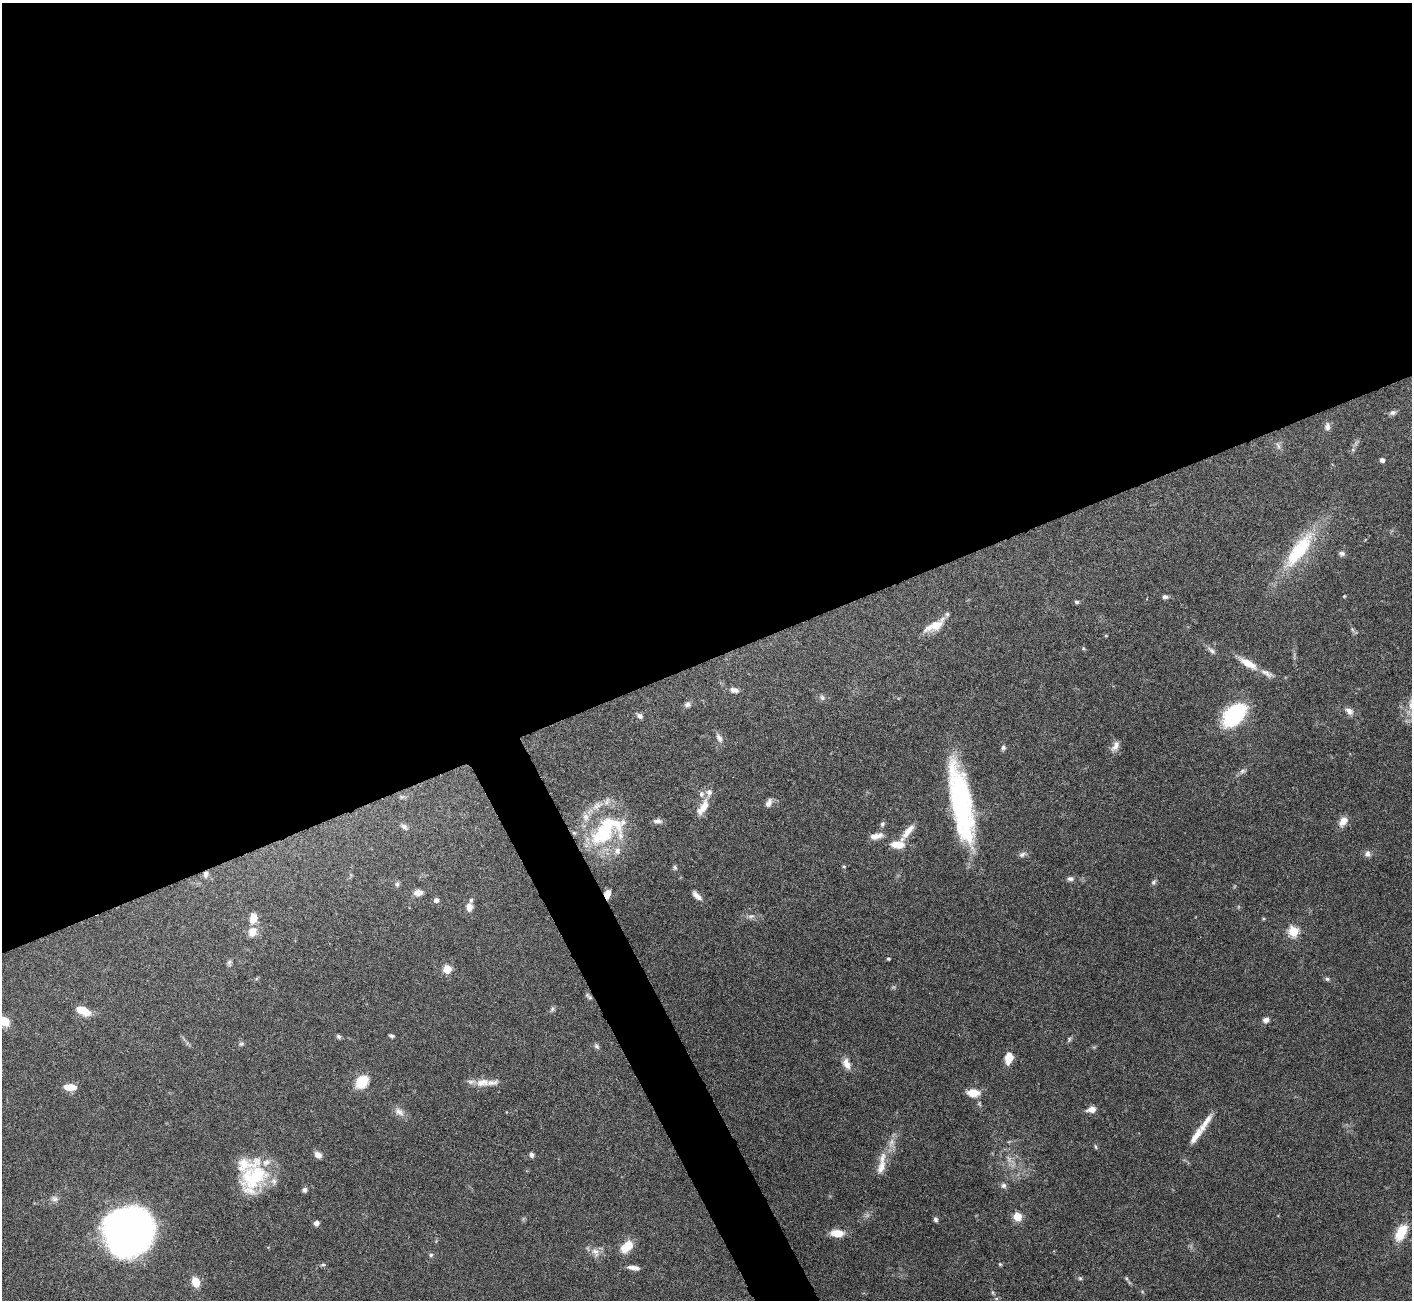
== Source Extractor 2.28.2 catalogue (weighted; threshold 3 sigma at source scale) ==
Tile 2 of 4 x 4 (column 2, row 1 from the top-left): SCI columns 1411-2820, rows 4047-5344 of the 5644 x 5631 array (HDU 1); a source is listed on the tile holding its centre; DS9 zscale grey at full resolution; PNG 1414 x 1302 px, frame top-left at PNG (2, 3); no overlay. Shown black and unused: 53% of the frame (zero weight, under 3 of 6 exposures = <1% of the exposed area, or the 3 px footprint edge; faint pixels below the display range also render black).
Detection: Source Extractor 2.28.2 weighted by HDU 2 'WHT'; one run over the whole footprint, this tile lists its part. Background 0.0973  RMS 0.0033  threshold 0.0137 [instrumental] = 3 sigma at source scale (4.09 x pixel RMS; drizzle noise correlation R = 1.36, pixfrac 0.8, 0.05/0.05 arcsec/px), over >= 5 px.
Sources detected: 119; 3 too faint to see at this stretch — not listed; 18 inside a brighter listed object's ellipse — not listed separately; the other 98 listed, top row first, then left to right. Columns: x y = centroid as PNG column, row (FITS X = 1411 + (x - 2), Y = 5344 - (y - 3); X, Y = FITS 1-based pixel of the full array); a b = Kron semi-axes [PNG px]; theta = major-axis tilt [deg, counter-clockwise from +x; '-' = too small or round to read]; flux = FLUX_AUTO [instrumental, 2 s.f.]
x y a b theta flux
1392 413 9 6 22 0.94
1327 427 10 7 90 1.4
1278 445 10 5 -63 0.94
1353 450 6 4 -19 0.37
1382 460 4 4 - 1.3
1299 550 51 16 54 23
1341 553 8 6 1 0.91
1344 596 4 4 - 0.25
1165 597 7 5 -9 0.88
1077 602 6 5 - 0.6
936 625 25 12 36 5.5
1352 630 8 4 -71 0.59
1106 636 5 3 - 0.26
1212 651 12 6 -42 1.2
1248 663 26 8 -31 5
734 690 11 7 -12 1.5
822 698 9 6 -39 0.86
687 704 8 7 - 1.1
1349 711 12 8 -38 1.7
1234 715 24 14 44 35
640 716 8 6 -33 0.96
719 738 14 7 -64 1.6
1115 746 15 8 59 2
1003 747 6 5 - 0.81
1242 771 10 7 30 1
769 803 11 6 63 1.5
961 803 81 19 -79 57
597 806 18 9 30 3.4
703 807 24 9 57 4.2
657 821 11 6 -1 1.2
1343 821 12 8 58 3
882 824 7 6 - 0.7
404 827 9 6 -39 1.1
604 831 35 24 32 27
908 832 29 7 52 3.8
876 836 18 8 12 2.4
897 845 16 8 -5 4.6
1022 854 9 7 32 1
1368 854 9 8 - 1.2
675 868 7 5 -73 0.54
206 874 9 6 89 1.2
1070 879 8 6 5 1
1154 882 8 6 54 0.69
397 884 8 5 89 0.63
418 893 9 7 5 2.1
607 894 8 5 77 2.9
697 896 12 5 -45 1.7
436 900 5 5 - 1.2
469 907 10 7 88 2.4
751 916 10 6 10 1.1
253 918 10 7 85 4.1
1293 931 5 5 - 20
252 932 13 10 69 3
888 959 3 3 - 0.49
229 962 8 6 -79 0.73
447 969 5 5 - 12
1327 979 7 5 -25 0.63
589 996 10 4 -44 0.67
552 1009 7 5 49 0.68
83 1010 15 8 -26 5.4
1266 1020 7 6 - 1.3
3 1021 8 6 -26 8.7
339 1036 6 5 - 0.66
391 1036 6 3 -15 0.59
241 1044 7 6 - 0.64
597 1046 9 6 -51 0.77
1009 1058 12 8 78 4
846 1064 14 8 -62 2.8
362 1082 10 9 - 12
483 1082 22 11 9 3.6
70 1087 12 6 -3 4.2
973 1093 14 8 -2 4.5
1092 1109 10 7 11 2.4
399 1112 15 9 -34 2.2
1205 1123 32 7 58 4.1
1096 1147 7 3 -71 0.4
318 1155 8 6 -39 2
531 1155 6 5 - 1.1
881 1167 21 10 70 3.5
257 1175 29 27 27 17
1003 1185 7 7 - 0.99
305 1190 7 6 - 0.82
54 1199 10 7 -13 1.3
1017 1217 5 5 - 13
936 1220 6 5 - 0.76
316 1223 6 6 - 1.1
127 1232 33 32 - 220
1401 1232 23 12 61 7.2
837 1233 14 8 -2 4.7
627 1247 14 9 43 6.2
595 1252 14 10 -55 2.4
431 1255 6 5 - 0.56
1000 1264 5 4 - 0.44
323 1265 7 4 8 0.47
633 1268 15 5 -9 1.7
1080 1278 6 5 - 0.51
1126 1278 6 4 -46 0.41
195 1282 8 6 -73 5.3
Overlapping masked pixels (flux is a lower limit): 3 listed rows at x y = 206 874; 607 894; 589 996
Isophote crosses this tile's border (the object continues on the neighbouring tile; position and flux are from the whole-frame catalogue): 1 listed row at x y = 3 1021